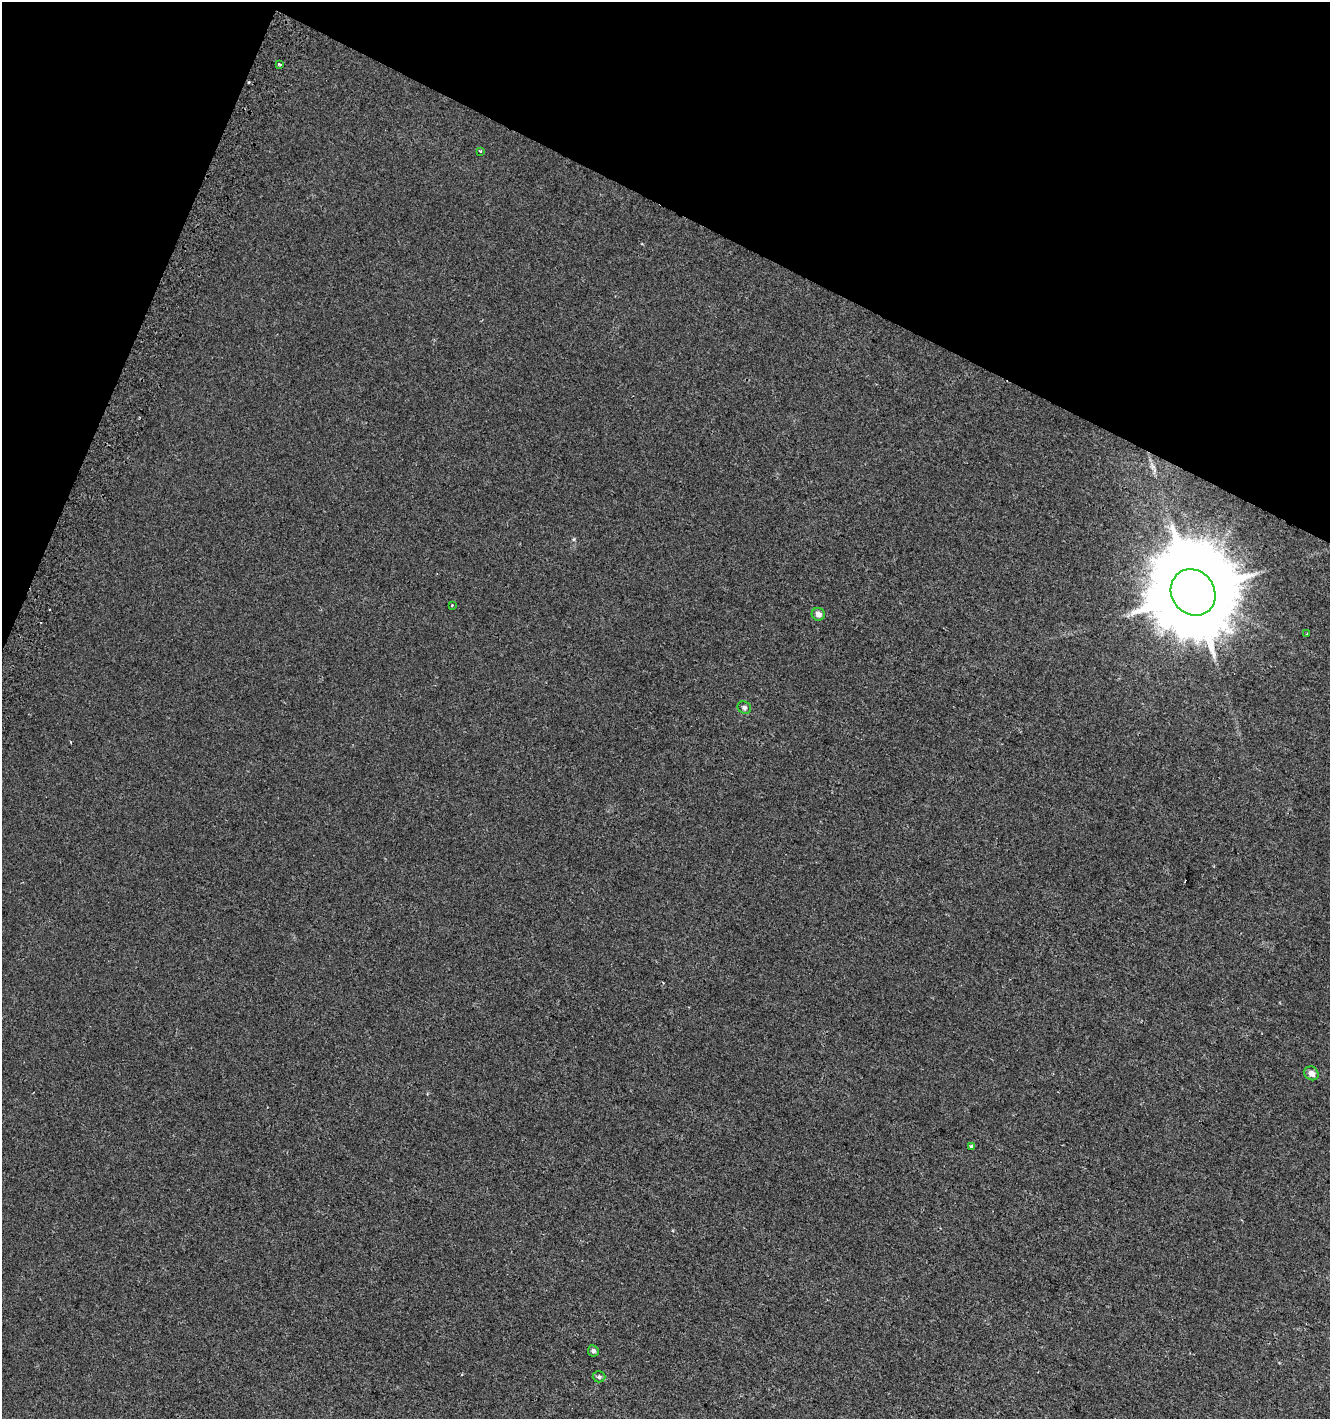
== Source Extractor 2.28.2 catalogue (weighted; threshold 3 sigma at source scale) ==
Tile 2 of 4 x 4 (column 2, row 1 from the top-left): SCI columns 1638-2965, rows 4270-5686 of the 5865 x 5714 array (HDU 1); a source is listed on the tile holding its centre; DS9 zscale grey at full resolution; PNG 1332 x 1421 px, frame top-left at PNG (2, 2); each listed source drawn as its Kron ellipse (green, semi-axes under 4 px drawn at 4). Shown black and unused: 20% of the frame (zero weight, under 2 of 3 exposures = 2% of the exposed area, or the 3 px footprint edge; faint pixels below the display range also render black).
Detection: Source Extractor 2.28.2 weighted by HDU 2 'WHT'; one run over the whole footprint, this tile lists its part. Background 0.0117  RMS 0.0064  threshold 0.0286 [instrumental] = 3 sigma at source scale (4.5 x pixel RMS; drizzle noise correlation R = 1.50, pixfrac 1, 0.0396/0.0396 arcsec/px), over >= 5 px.
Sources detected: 12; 1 cosmic-ray / hot-pixel residue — neither listed nor drawn; the other 11 listed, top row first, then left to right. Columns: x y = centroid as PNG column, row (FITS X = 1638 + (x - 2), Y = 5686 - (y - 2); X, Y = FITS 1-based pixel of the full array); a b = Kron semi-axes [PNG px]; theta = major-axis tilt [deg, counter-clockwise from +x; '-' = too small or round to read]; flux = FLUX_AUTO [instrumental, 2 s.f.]
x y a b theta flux
280 64 4 3 - 0.8
480 151 3 3 - 0.87
1193 592 24 21 -53 11000
452 605 3 3 - 0.87
818 614 6 6 - 3
1307 634 3 2 - 0.76
744 708 7 6 - 1.5
1311 1073 7 6 - 3.2
971 1146 3 3 - 4.7
593 1351 6 5 - 1.7
599 1377 6 5 - 1.3